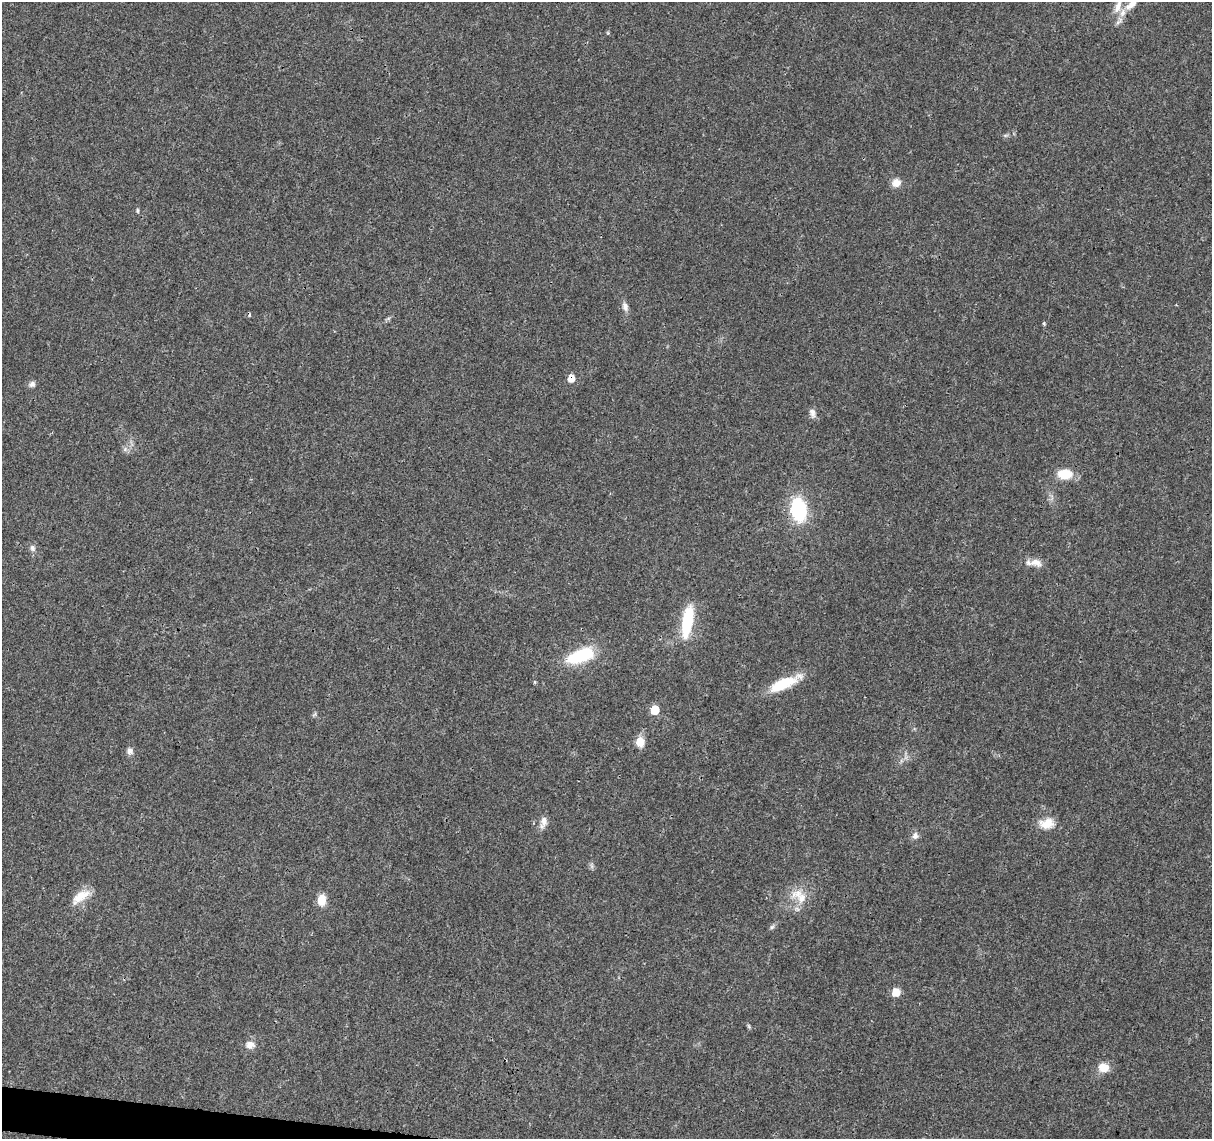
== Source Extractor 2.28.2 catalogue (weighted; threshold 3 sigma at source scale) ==
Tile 7 of 4 x 4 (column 3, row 2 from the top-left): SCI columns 2426-3635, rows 2500-3636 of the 4856 x 5063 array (HDU 1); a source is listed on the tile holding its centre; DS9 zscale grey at full resolution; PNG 1214 x 1141 px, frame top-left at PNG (2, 2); no overlay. Shown black and unused: <1% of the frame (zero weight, under 3 of 4 exposures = <1% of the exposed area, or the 3 px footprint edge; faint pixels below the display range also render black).
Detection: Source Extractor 2.28.2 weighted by HDU 2 'WHT'; one run over the whole footprint, this tile lists its part. Background 0.0252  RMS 0.0024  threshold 0.011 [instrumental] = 3 sigma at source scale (4.5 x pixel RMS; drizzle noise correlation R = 1.50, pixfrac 1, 0.0396/0.0396 arcsec/px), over >= 5 px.
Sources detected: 34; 1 cosmic-ray / hot-pixel residue — not listed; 1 inside a brighter listed object's ellipse — not listed separately; the other 32 listed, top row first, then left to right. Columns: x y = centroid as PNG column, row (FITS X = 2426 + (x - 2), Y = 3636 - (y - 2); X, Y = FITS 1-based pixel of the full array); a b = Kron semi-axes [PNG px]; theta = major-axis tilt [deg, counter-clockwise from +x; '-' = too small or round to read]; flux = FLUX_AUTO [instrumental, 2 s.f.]
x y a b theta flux
1131 4 19 9 44 2.4
1118 6 21 8 71 2.8
896 183 10 9 - 2.1
137 210 7 3 -89 0.35
625 307 12 8 -75 1.2
1044 323 7 3 -86 0.32
571 378 7 6 - 2.4
32 384 8 7 - 0.86
812 413 12 7 -72 1.2
125 449 7 5 47 0.6
1065 474 17 11 0 4.8
798 509 17 11 -83 24
32 548 9 7 -75 0.92
1036 562 17 10 -12 2.2
687 622 36 11 81 12
581 656 27 12 20 14
783 684 37 11 24 8.8
655 710 6 6 - 6.2
314 714 8 4 45 0.39
640 742 12 10 -86 2.7
130 751 9 8 - 1
544 821 14 8 -83 1.6
1047 823 20 13 7 3.5
915 835 9 8 - 1.1
799 896 27 15 -40 4.7
80 897 28 11 35 4.1
322 900 12 8 82 3.3
772 927 7 5 45 0.52
896 992 6 6 - 4.5
749 1026 6 4 -88 0.34
250 1045 12 10 9 1.8
1103 1067 14 11 -4 3
Overlapping masked pixels (flux is a lower limit): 1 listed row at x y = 571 378
Isophote crosses this tile's border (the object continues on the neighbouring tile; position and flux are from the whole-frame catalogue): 2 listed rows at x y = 1131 4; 1118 6